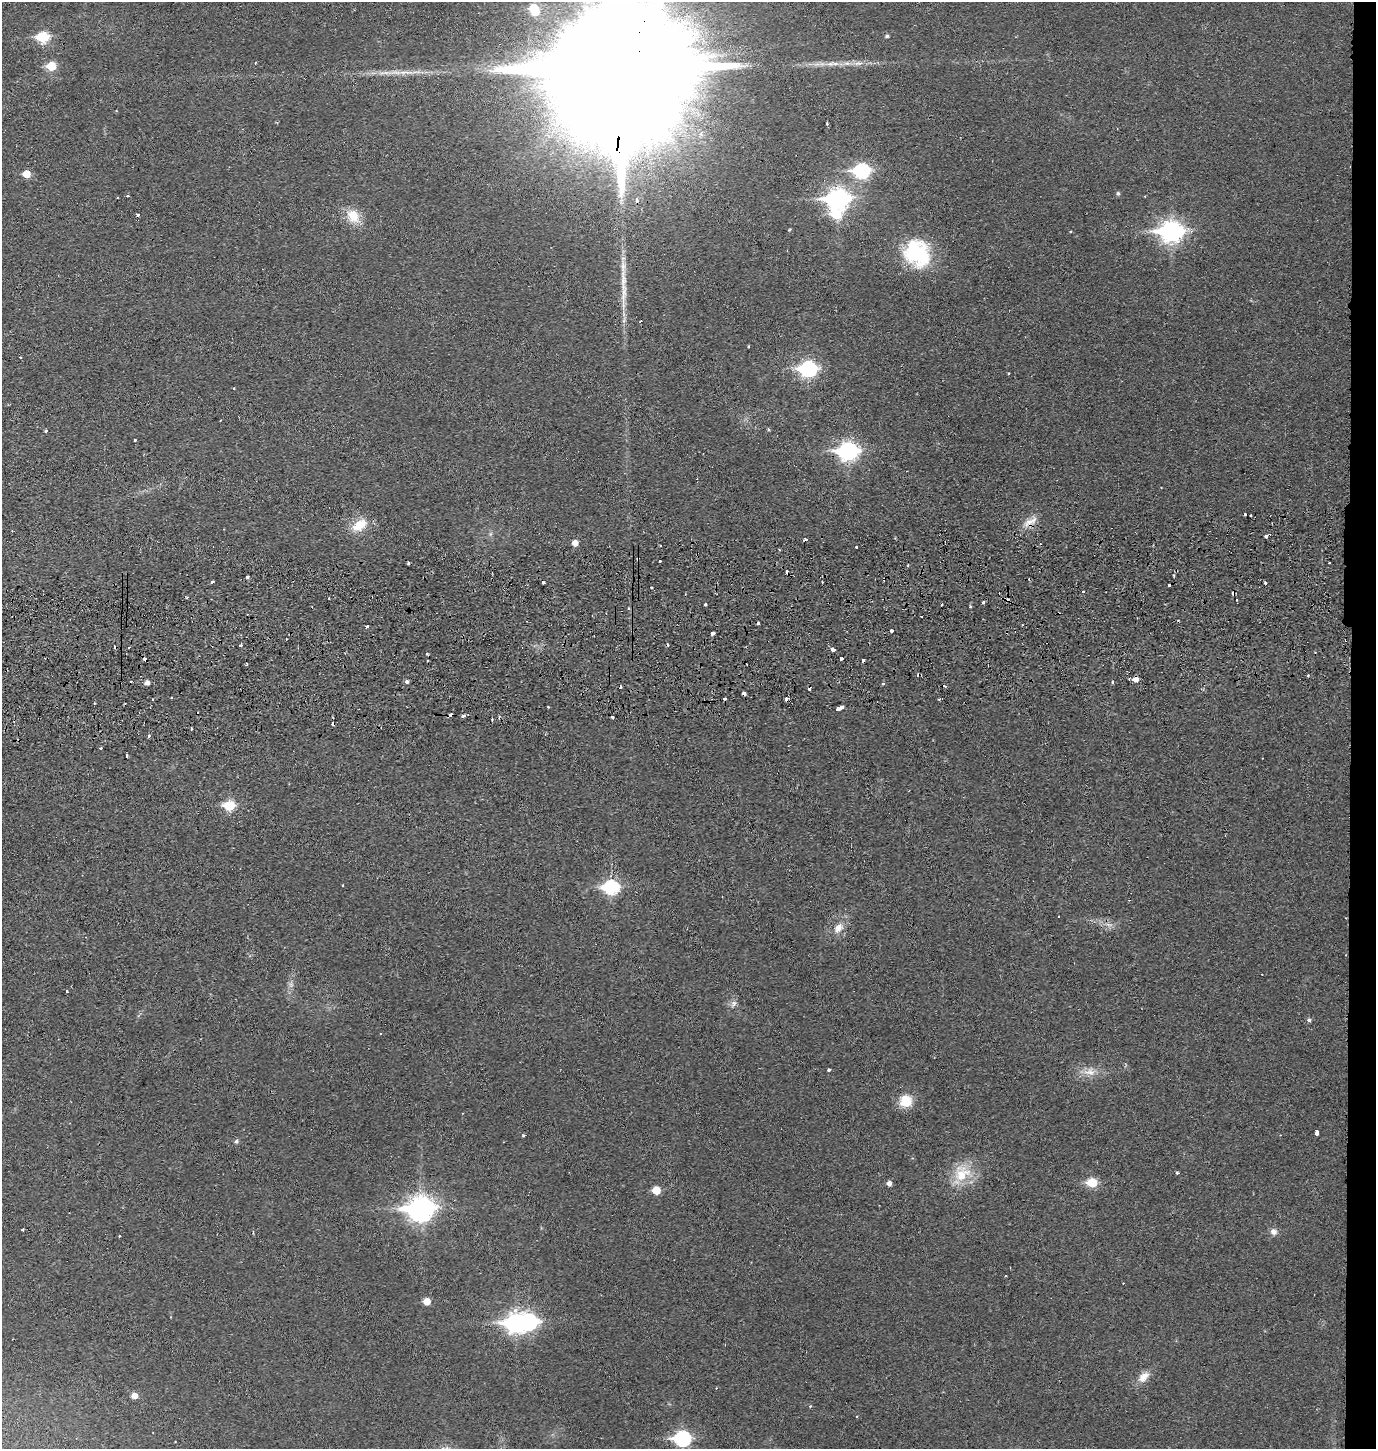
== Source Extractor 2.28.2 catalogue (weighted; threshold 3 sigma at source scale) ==
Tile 6 of 3 x 3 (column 3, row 2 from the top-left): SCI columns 2848-4221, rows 1503-2949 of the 4322 x 4453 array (HDU 1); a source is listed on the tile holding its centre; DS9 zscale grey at full resolution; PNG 1378 x 1451 px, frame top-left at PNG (2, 2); no overlay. Shown black and unused: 2% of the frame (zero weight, under 2 of 3 exposures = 3% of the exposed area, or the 3 px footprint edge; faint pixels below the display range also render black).
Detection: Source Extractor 2.28.2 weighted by HDU 2 'WHT'; one run over the whole footprint, this tile lists its part. Background 0.0267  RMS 0.0049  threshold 0.0221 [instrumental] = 3 sigma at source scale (4.5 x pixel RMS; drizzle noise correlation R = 1.50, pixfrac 1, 0.05/0.05 arcsec/px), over >= 5 px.
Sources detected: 143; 1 too faint to see at this stretch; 2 inside a brighter object's white glare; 34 cosmic-ray / hot-pixel residue — not listed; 1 inside a brighter listed object's ellipse — not listed separately; the other 105 listed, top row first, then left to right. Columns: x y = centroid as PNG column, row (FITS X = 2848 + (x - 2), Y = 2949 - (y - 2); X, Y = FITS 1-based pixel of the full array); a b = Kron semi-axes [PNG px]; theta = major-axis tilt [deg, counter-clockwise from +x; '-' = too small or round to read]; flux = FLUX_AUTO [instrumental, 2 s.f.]
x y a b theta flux
534 9 10 7 -70 19
887 36 4 4 - 0.96
43 37 7 6 - 31
859 63 13 6 3 3
830 64 13 6 10 3.3
51 66 6 6 - 17
619 68 97 31 89 59000
396 72 25 6 -1 6.4
827 124 3 3 - 1.2
861 171 9 7 2 93
26 174 6 5 - 8.6
1118 193 5 5 - 0.99
127 196 4 2 - 1.8
838 199 10 8 2 280
637 200 6 4 87 2.3
137 215 4 3 - 1.4
353 216 17 13 -52 11
789 230 4 3 - 0.59
1171 231 10 8 2 310
917 253 32 27 -60 42
624 294 55 7 88 13
749 346 3 3 - 0.75
20 357 3 3 - 0.46
808 369 8 7 - 130
1008 373 3 3 - 0.7
233 389 3 2 - 0.59
768 429 4 3 - 0.55
46 431 4 4 - 0.77
135 440 3 2 - 0.52
848 451 9 7 2 210
1251 515 3 2 - 0.66
1029 522 19 11 36 6
359 525 22 13 37 11
1266 536 5 3 - 2.4
575 543 5 5 - 4.2
857 547 3 3 - 1.7
660 561 3 3 - 1.5
1329 563 3 2 - 0.65
248 577 3 3 - 2
884 579 4 2 - 0.53
213 581 3 3 - 2.8
1265 583 3 3 - 1.5
1083 592 3 2 - 0.95
1237 600 3 2 - 0.65
983 602 4 3 - 1.1
705 604 3 3 - 1.4
942 605 3 2 - 0.77
970 607 3 2 - 0.99
629 608 4 4 - 0.93
367 626 3 3 - 1.3
892 631 3 3 - 1.2
712 633 3 3 - 21
240 645 3 3 - 0.72
128 648 2 2 - 0.54
832 649 4 3 - 6.4
144 659 4 3 - 2.2
1308 676 3 2 - 0.84
1135 679 5 5 - 3.8
147 682 4 4 - 2.6
407 682 4 4 - 1.1
1113 682 3 3 - 0.89
883 683 3 3 - 1.3
744 693 4 3 - 5.7
153 699 3 2 - 0.51
786 699 4 3 - 5.6
548 707 3 2 - 0.74
840 708 8 3 28 4.4
451 715 4 3 - 2.2
464 715 4 3 - 2
613 717 3 3 - 3.7
492 719 3 2 - 0.52
191 729 3 2 - 0.71
149 736 3 3 - 2.2
101 748 4 3 - 0.51
127 755 4 3 - 1.2
229 805 7 6 - 31
343 885 3 2 - 0.43
611 887 8 7 - 83
1109 924 13 4 -11 2.2
838 928 13 10 45 5
67 991 3 3 - 0.98
733 1004 11 7 58 2.1
1309 1020 5 4 - 1.1
829 1070 3 3 - 0.73
1090 1072 20 12 4 6.7
906 1101 15 15 - 10
1317 1132 4 3 - 7.8
523 1135 4 3 - 0.58
236 1141 6 5 - 1.1
962 1173 26 22 52 17
1177 1173 3 3 - 1.1
1092 1183 6 5 - 22
889 1184 5 5 - 2.4
656 1190 6 5 - 12
420 1209 11 9 2 430
23 1229 3 3 - 1.3
1273 1232 8 7 - 2.8
119 1236 3 2 - 0.97
1005 1276 3 2 - 0.9
427 1301 6 5 - 6.3
515 1323 9 8 - 220
1143 1377 17 10 45 5.4
134 1396 6 5 - 4.5
810 1406 5 3 - 0.47
682 1438 8 7 - 95
Overlapping masked pixels (flux is a lower limit): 10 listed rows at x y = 619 68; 848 451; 1029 522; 1266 536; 884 579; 144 659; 1135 679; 744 693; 786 699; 451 715
Isophote crosses this tile's border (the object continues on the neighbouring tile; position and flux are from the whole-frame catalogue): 1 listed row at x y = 619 68